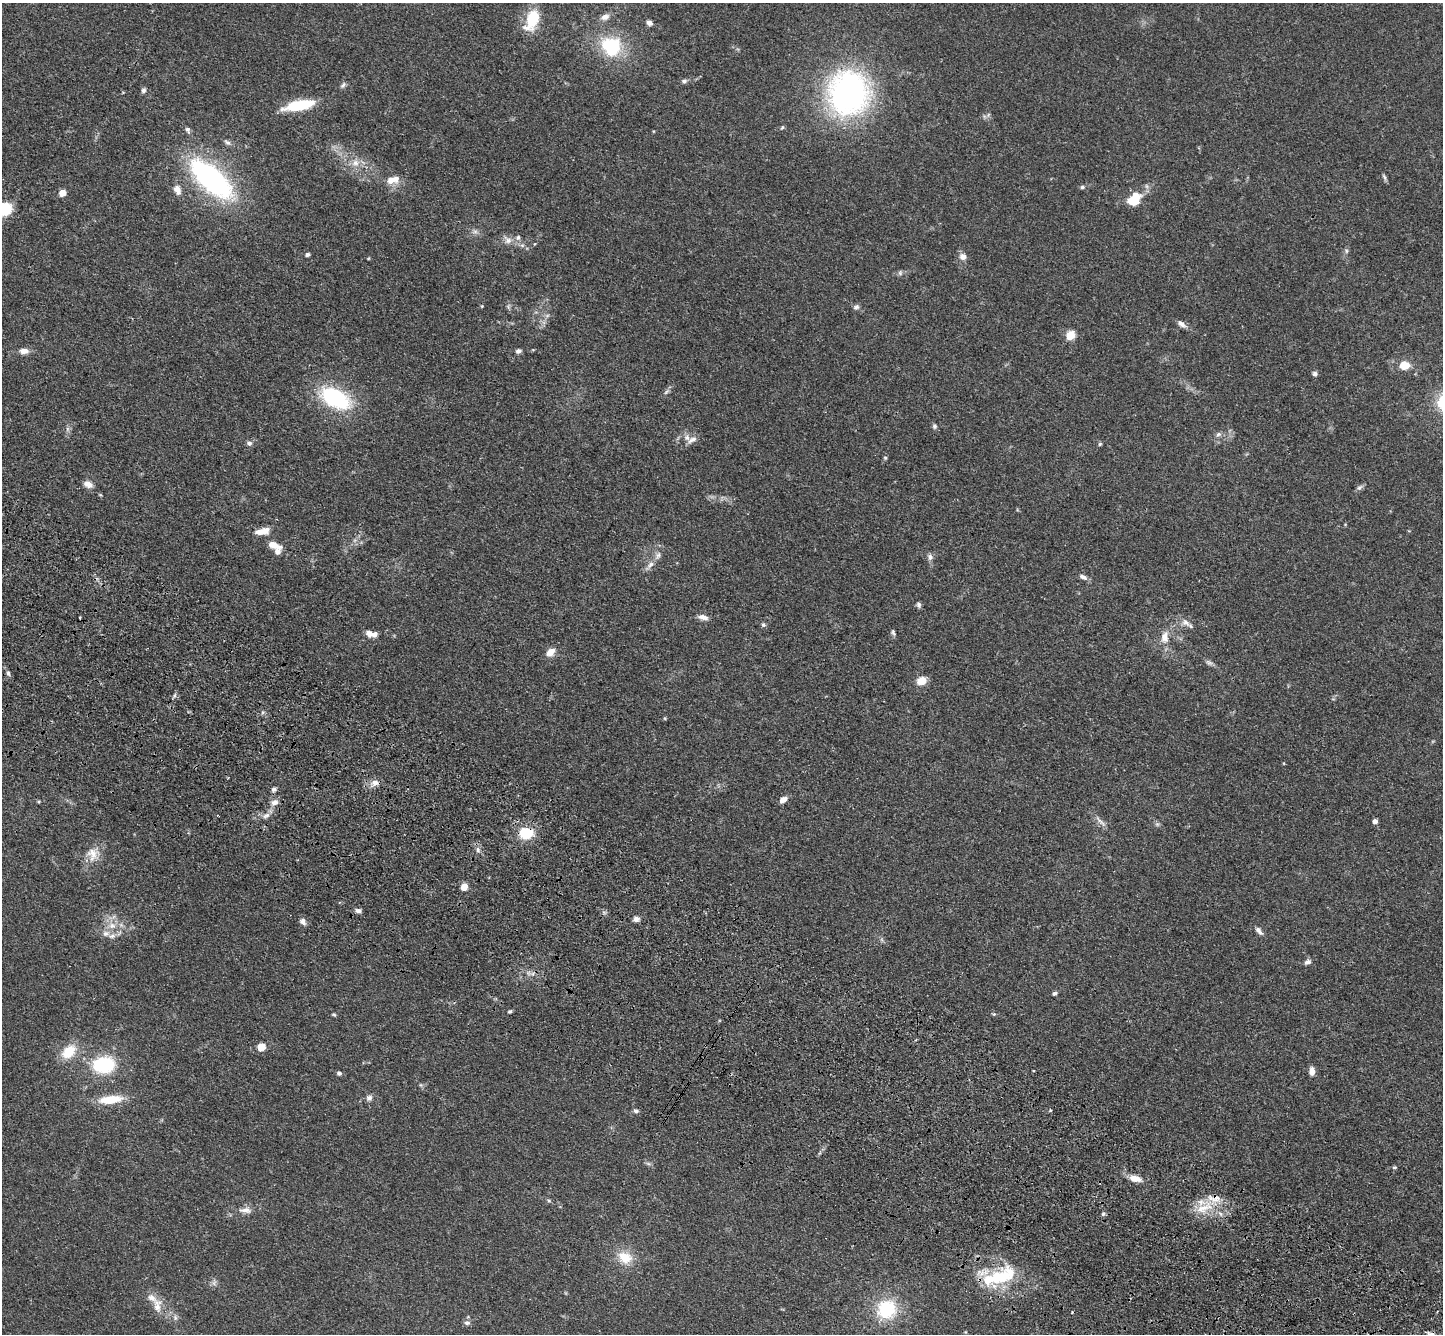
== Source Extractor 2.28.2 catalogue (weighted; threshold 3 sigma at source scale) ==
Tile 6 of 4 x 4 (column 2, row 2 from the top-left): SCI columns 1509-2949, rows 3054-4385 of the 5900 x 5969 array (HDU 1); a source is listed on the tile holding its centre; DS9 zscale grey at full resolution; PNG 1445 x 1336 px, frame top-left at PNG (2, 3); no overlay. Shown black and unused: <1% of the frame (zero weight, under 3 of 4 exposures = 6% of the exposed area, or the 3 px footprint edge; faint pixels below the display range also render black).
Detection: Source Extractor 2.28.2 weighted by HDU 2 'WHT'; one run over the whole footprint, this tile lists its part. Background 0.0549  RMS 0.0056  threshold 0.0252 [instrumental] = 3 sigma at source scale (4.5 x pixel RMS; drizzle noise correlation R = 1.50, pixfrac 1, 0.05/0.05 arcsec/px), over >= 5 px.
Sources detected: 121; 2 cosmic-ray / hot-pixel residue — not listed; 7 inside a brighter listed object's ellipse — not listed separately; the other 112 listed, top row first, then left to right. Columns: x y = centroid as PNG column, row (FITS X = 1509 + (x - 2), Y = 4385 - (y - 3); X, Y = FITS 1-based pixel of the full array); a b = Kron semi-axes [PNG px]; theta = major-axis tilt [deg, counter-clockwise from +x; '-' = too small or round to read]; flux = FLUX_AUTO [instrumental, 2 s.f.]
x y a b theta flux
605 17 12 8 19 3.3
532 19 22 12 68 22
649 23 7 6 - 2.2
611 46 26 23 -41 32
684 81 7 6 - 1.4
343 85 9 5 51 1.4
143 90 7 6 - 1.4
848 93 49 46 -87 140
299 105 29 9 11 27
988 115 7 4 71 0.98
782 128 6 4 62 0.83
188 130 8 5 -58 1.5
227 142 10 5 -26 1.5
355 163 10 10 - 4.5
1384 177 10 4 -66 1.2
211 179 50 21 -42 110
392 180 17 9 15 6.6
1082 187 6 5 - 0.99
177 190 13 9 -67 4
62 193 5 5 - 8.3
1132 201 12 8 -6 9.7
5 209 16 14 69 13
475 232 7 6 - 1.6
518 238 8 7 - 1.7
508 240 13 8 -40 3.5
534 244 5 3 - 0.46
1346 251 6 4 -90 0.97
307 254 5 4 - 1.2
963 256 9 9 - 3.1
900 273 7 5 -46 1.2
482 306 5 4 - 0.48
856 307 8 6 36 1.4
547 316 7 4 1 1.1
1181 324 13 6 -35 2.7
1070 335 5 5 - 23
24 351 13 8 -1 3.5
518 351 7 5 15 1.4
1404 365 10 8 -1 9.6
1315 374 6 5 - 1.6
666 392 7 4 71 1.1
335 398 34 19 -28 50
934 426 7 6 - 1.2
1218 434 8 6 37 1.7
692 440 15 7 27 2.9
249 443 7 6 - 1.6
1100 444 5 4 - 0.74
885 458 5 4 - 0.75
88 484 11 7 -25 3.9
1359 488 9 6 44 1.5
262 531 18 7 10 6.1
273 545 14 7 -17 6.7
658 555 12 6 73 2.5
930 557 9 7 -71 2.2
651 564 12 7 40 3.1
1083 577 12 6 -29 2.2
919 605 7 6 - 1.4
703 617 13 7 -16 3.1
1186 623 14 8 -36 3.5
763 625 6 6 - 1.1
893 632 8 5 -79 1.1
371 634 14 7 -11 4.5
1165 637 15 10 -89 5.7
550 652 11 8 40 4.7
1209 662 12 5 -33 1.7
8 673 7 5 -61 1.2
921 681 9 7 19 8.7
375 783 10 8 16 3.7
274 789 7 6 - 1.3
783 800 8 6 38 3.8
274 802 10 7 15 2.8
266 815 12 5 33 2.6
1100 821 20 4 -44 2.8
1375 821 4 4 - 2.9
1157 824 6 5 - 1.1
526 833 17 13 2 17
478 850 8 6 -76 1.9
93 854 18 16 -80 8.4
464 887 5 5 - 9.9
358 910 8 6 -14 1.7
636 919 7 6 - 2.2
303 922 9 7 -60 2.3
112 926 10 9 - 4.7
1259 931 13 5 -50 2.2
106 933 10 7 -3 2.9
1308 962 10 6 24 1.8
1055 993 5 4 - 1.2
510 1012 7 3 9 0.79
994 1014 5 4 - 0.65
334 1015 6 4 -2 0.7
261 1047 8 7 - 6.7
69 1052 22 15 41 12
104 1065 24 18 7 32
1312 1071 8 6 88 3.6
339 1073 5 5 - 1.3
421 1085 6 4 -71 0.78
369 1098 8 8 - 2.1
111 1099 24 8 6 16
1050 1110 4 3 - 0.49
636 1111 6 5 - 1.4
648 1163 7 4 -20 1.1
1394 1167 6 4 2 0.73
1135 1179 15 7 -11 6.1
549 1201 6 3 -19 0.75
1204 1208 28 10 20 12
245 1210 18 8 -3 4.2
1103 1214 5 5 - 1
625 1257 21 16 -28 11
1000 1277 43 19 23 33
214 1283 7 5 57 1.5
157 1306 22 10 -87 6.4
887 1309 23 23 - 29
467 1323 8 6 0 1.7
Overlapping masked pixels (flux is a lower limit): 1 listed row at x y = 526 833
Isophote crosses this tile's border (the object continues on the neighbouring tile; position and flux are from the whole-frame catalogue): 1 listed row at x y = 5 209